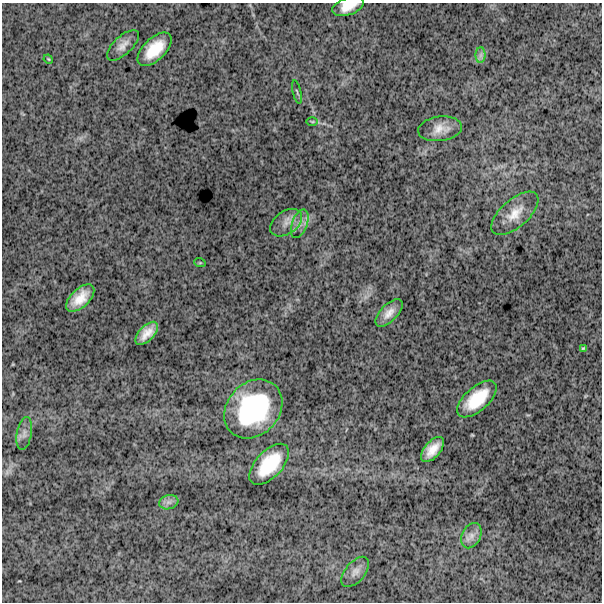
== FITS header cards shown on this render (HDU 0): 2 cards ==
NAXIS1  =                  600
NAXIS2  =                  600

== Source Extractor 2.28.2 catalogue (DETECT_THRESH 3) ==
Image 600 x 600 px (HDU 0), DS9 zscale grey, 1 PNG px = 1 image px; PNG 604 x 604 px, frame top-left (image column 1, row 600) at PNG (2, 3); each listed source drawn as its Kron ellipse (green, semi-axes under 4 px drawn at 4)
Background 1830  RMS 260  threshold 777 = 3 sigma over >= 5 px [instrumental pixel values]
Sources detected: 24; all 24 listed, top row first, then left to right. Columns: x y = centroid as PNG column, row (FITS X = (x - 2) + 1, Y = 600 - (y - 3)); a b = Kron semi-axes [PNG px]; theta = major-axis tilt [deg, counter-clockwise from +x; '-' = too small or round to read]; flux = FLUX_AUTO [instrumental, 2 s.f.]
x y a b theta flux
348 6 16 8 19 2.4e+05
123 45 20 9 43 1.5e+05
155 49 21 11 44 4.6e+05
481 55 8 5 89 5.7e+04
48 59 5 4 - 1.6e+04
297 92 12 3 -76 2.6e+04
312 122 6 4 -1 2.0e+04
440 129 22 12 8 2.3e+05
515 213 29 14 41 3.2e+05
286 223 18 11 35 1.8e+05
300 224 15 7 70 1.3e+05
200 263 6 3 -18 1.6e+04
80 298 17 9 43 2.9e+05
389 313 17 8 46 1.7e+05
147 333 14 7 46 2.0e+05
584 349 4 3 - 2.4e+04
477 399 24 12 41 5.8e+05
253 409 32 26 47 1.9e+06
24 434 17 7 80 1.1e+05
433 449 15 8 49 2.3e+05
269 464 25 13 47 6.6e+05
169 502 10 7 15 8.0e+04
471 536 13 9 64 1.3e+05
355 572 18 10 49 1.3e+05
At the frame edge (FLAGS 8, measured only in part): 1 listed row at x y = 348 6